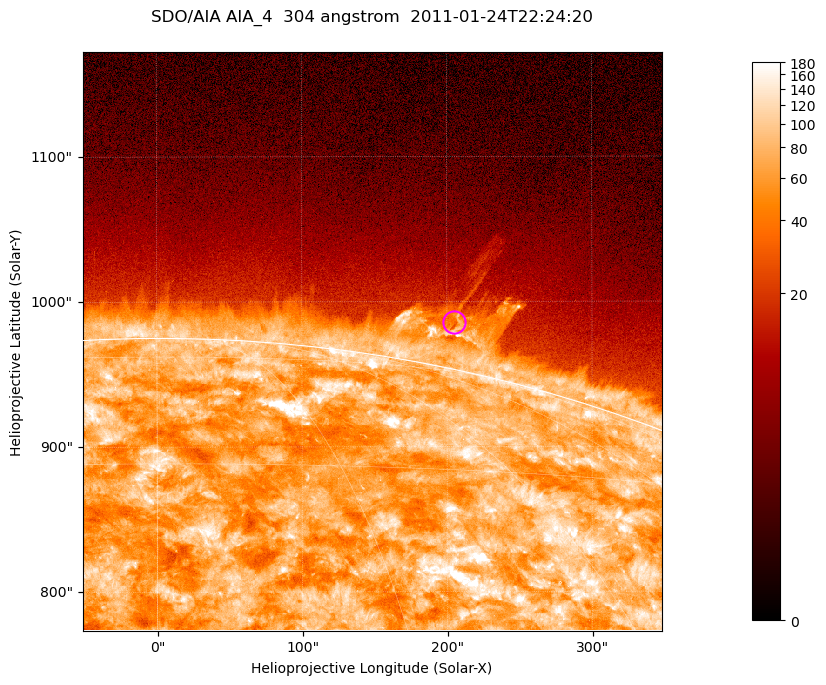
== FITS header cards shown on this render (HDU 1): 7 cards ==
TELESCOP= 'SDO/AIA '           / For AIA: SDO/AIA
INSTRUME= 'AIA_4   '           / For AIA: AIA_ATA1, AIA_ATA2, AIA_ATA3 or AIA_AT
WAVELNTH=                  304 / [angstrom] Wavelength
WAVEUNIT= 'angstrom'           / Wavelength unit: angstrom
DATE-OBS= '2011-01-24T22:24:20.124' / [ISO] Date when observation started; ISO 8
CTYPE1  = 'HPLN-TAN'           / CTYPE1; Typically HPLN
CTYPE2  = 'HPLT-TAN'           / CTYPE2; Typically HPLT

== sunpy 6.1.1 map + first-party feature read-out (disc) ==
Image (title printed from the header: SDO/AIA AIA_4  304 angstrom  2011-01-24T22:24:20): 665 x 665 px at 0.6 arcsec/px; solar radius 975 arcsec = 1625 px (partial field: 2.4% of the solar disc is inside the frame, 46% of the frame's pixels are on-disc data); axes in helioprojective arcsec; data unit not stated in the header (colour bar unlabelled)
Orientation: roll -0.132 deg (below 1 deg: not rotated)
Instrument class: DISC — disc imager (sunpy class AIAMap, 304 A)
Bright regions (active regions / flare kernels): reference = the on-disc median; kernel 5 px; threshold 5 sigma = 129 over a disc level ~72.1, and >= 1.15x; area >= 442 px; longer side >= 8 px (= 4.8 arcsec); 0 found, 0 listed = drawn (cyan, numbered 1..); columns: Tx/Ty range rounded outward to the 2 arcsec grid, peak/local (2 s.f.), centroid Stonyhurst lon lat
Off-limb structures (1.02-1.3 R_sun): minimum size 221 px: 1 found; the strongest spans PA ~345..350 deg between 1.02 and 1.1 R_sun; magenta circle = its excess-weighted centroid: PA ~350 deg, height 1.03 R_sun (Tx ~204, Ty ~986 arcsec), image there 2.1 x the reference